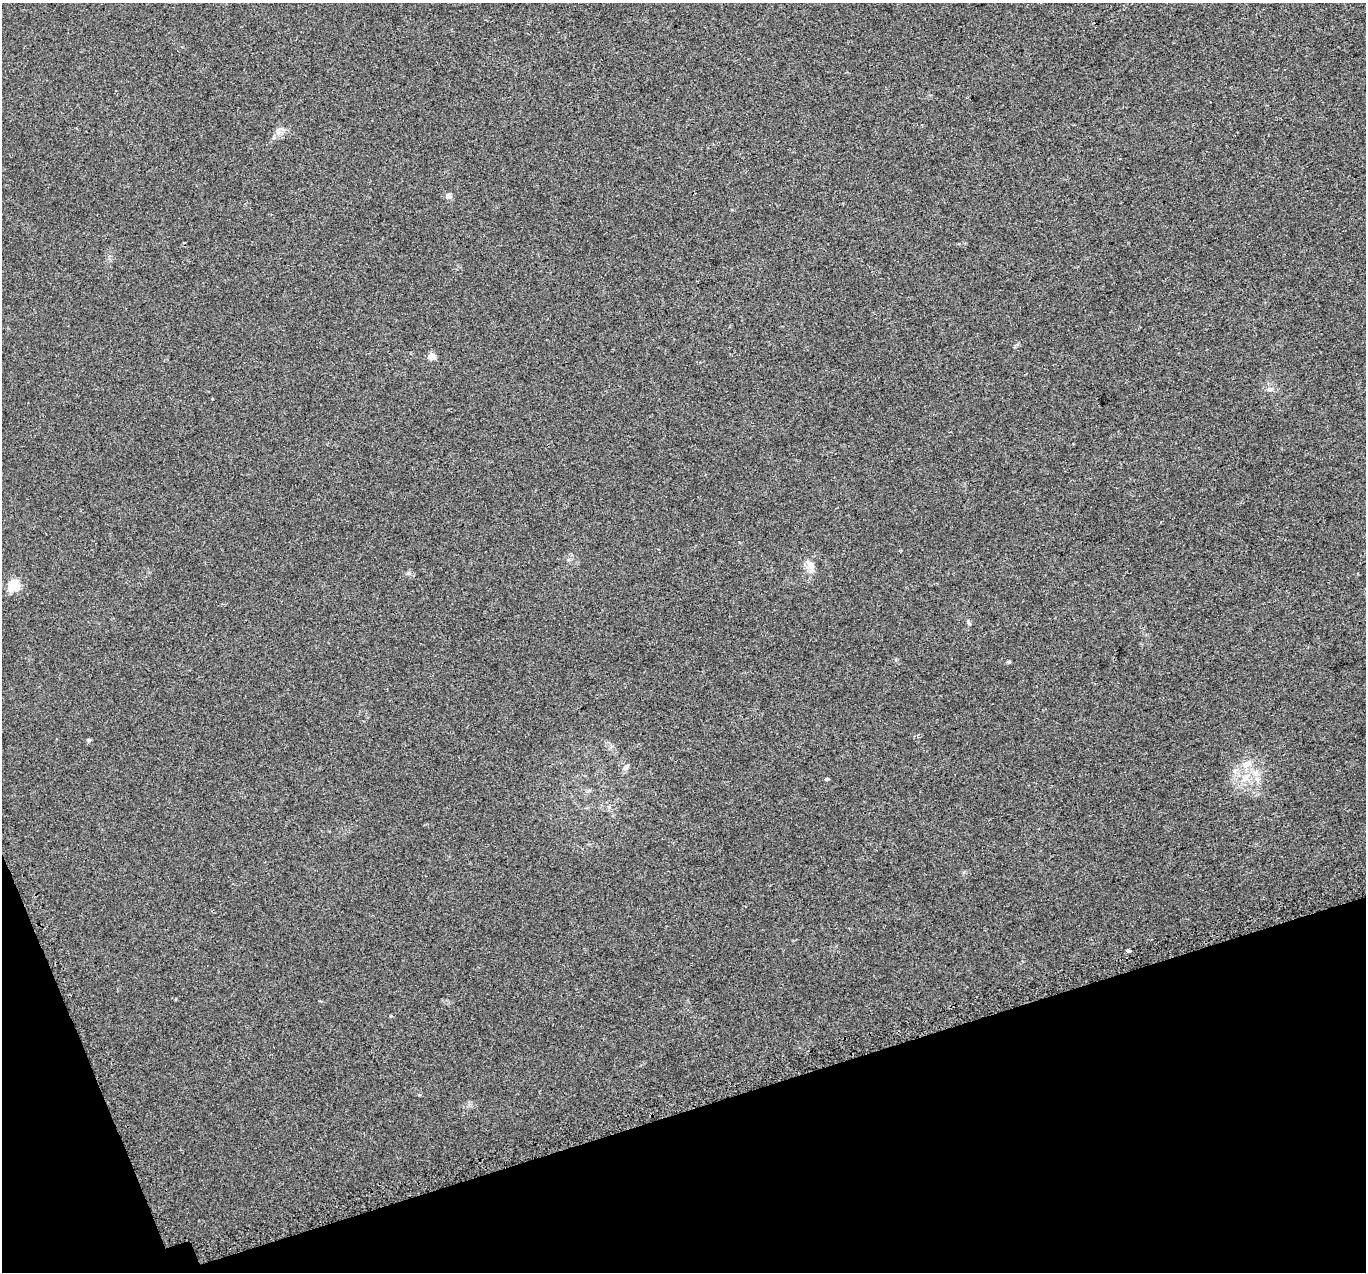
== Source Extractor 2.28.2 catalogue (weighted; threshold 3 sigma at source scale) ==
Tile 14 of 4 x 4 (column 2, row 4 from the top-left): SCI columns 1397-2760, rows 163-1432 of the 5518 x 5351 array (HDU 1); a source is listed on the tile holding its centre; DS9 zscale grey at full resolution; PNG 1368 x 1274 px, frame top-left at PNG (2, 3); no overlay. Shown black and unused: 15% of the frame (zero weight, under 2 of 3 exposures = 3% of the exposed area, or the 3 px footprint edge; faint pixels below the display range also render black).
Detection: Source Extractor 2.28.2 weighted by HDU 2 'WHT'; one run over the whole footprint, this tile lists its part. Background 0.0227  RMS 0.0068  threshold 0.0304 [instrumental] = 3 sigma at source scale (4.5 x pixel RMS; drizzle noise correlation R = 1.50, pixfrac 1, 0.0396/0.0396 arcsec/px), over >= 5 px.
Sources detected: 16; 1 inside a brighter listed object's ellipse — not listed separately; the other 15 listed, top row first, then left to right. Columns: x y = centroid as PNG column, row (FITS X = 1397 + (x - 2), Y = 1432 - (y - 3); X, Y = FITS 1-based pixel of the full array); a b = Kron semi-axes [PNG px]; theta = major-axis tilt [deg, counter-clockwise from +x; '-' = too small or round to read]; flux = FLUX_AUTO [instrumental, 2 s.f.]
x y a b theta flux
278 131 12 8 -89 3.5
448 196 6 6 - 3.3
432 356 5 4 - 9.9
1270 389 9 5 3 1.9
810 564 13 10 56 4.5
14 585 6 5 - 52
969 623 7 3 -37 0.83
1008 662 5 4 - 0.95
89 740 6 5 - 0.89
1247 763 15 9 41 6.1
626 767 10 5 33 1.7
1245 778 13 9 63 6.9
826 779 4 3 - 10
1128 951 4 3 - 4
419 1095 5 3 - 0.62
Unlisted compact peaks at least as high as the median listed source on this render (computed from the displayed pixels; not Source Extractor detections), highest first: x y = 408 573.